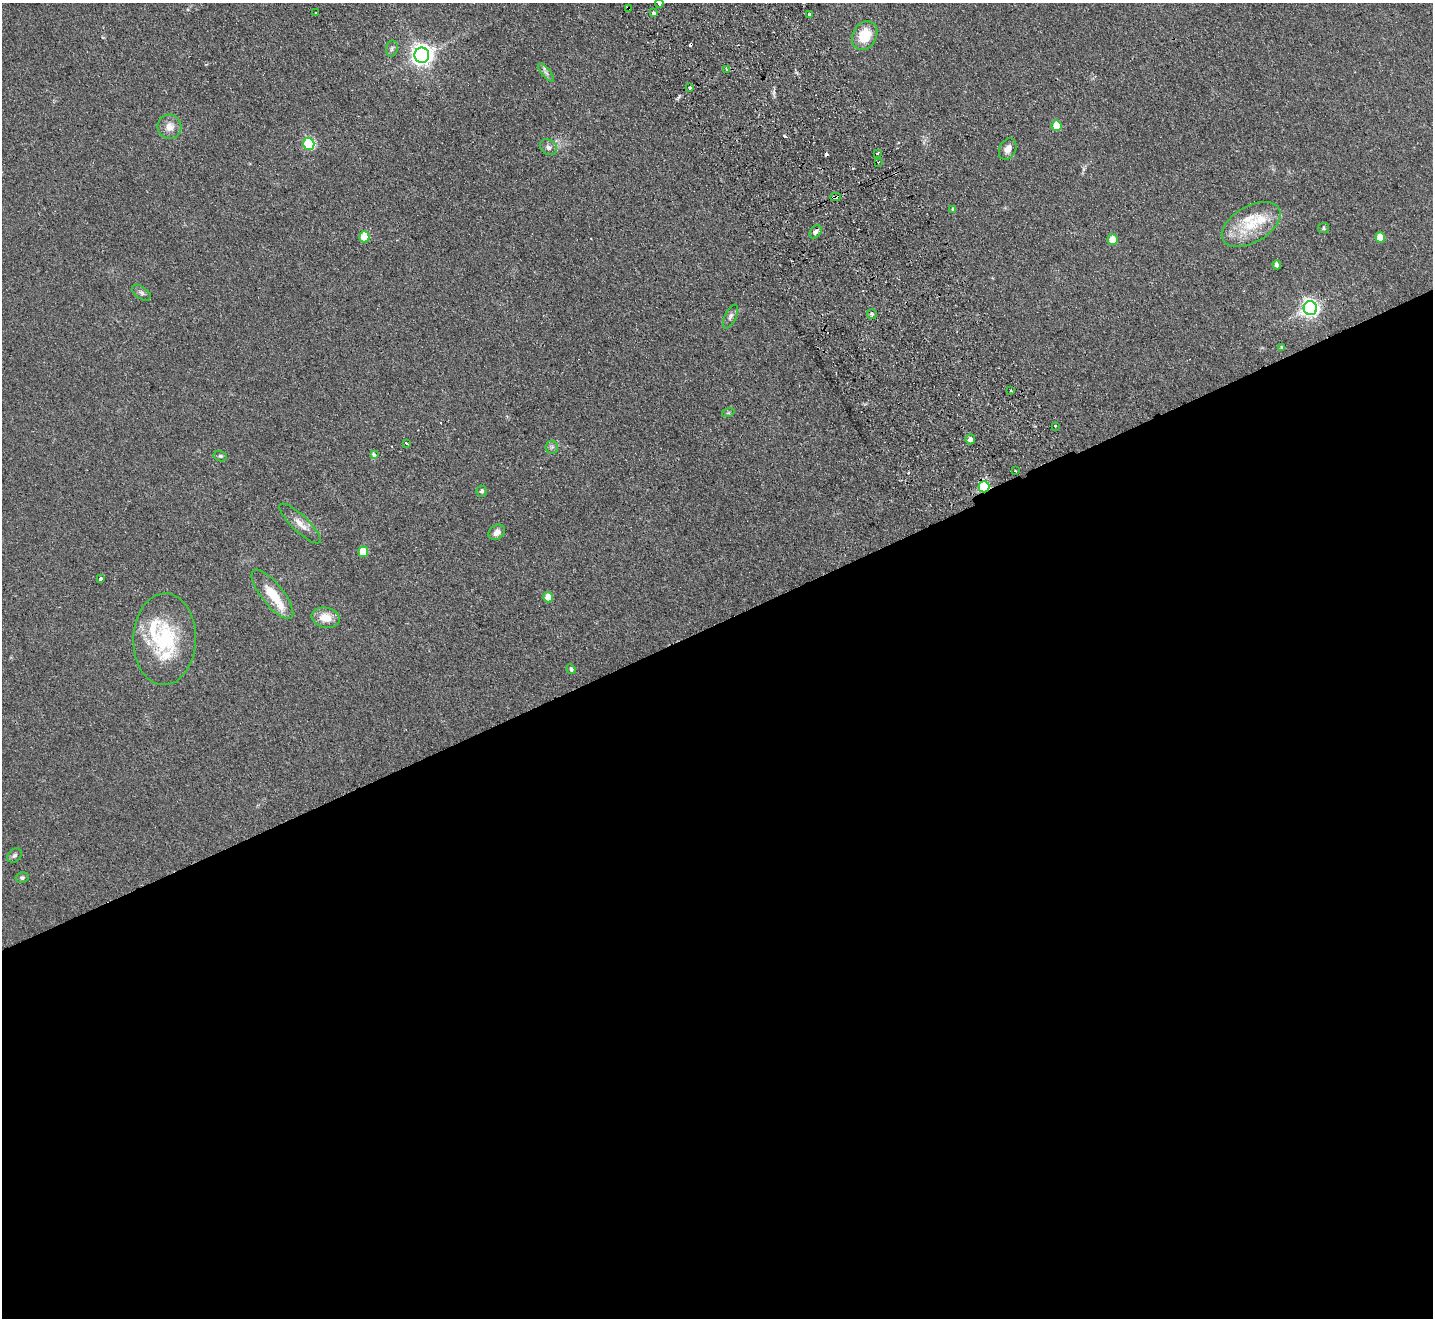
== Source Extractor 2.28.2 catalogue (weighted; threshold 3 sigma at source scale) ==
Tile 15 of 4 x 4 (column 3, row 4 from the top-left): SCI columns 2915-4345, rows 322-1637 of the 5830 x 5776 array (HDU 1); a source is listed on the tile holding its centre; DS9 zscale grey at full resolution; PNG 1435 x 1320 px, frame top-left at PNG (2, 3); each listed source drawn as its Kron ellipse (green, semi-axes under 4 px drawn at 4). Shown black and unused: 53% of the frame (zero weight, under 2 of 3 exposures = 3% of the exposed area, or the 3 px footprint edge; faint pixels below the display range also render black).
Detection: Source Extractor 2.28.2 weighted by HDU 2 'WHT'; one run over the whole footprint, this tile lists its part. Background 0.0999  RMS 0.0098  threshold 0.044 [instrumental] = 3 sigma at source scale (4.5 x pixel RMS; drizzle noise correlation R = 1.50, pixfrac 1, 0.05/0.05 arcsec/px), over >= 5 px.
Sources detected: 66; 7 cosmic-ray / hot-pixel residue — neither listed nor drawn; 5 inside a brighter listed object's ellipse — not listed separately; the other 54 listed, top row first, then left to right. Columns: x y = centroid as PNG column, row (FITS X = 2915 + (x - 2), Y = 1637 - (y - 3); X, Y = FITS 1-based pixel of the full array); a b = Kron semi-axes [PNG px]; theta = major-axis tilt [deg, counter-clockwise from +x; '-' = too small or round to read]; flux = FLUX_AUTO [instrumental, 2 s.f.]
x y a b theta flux
659 3 4 3 - 4.2
629 8 3 2 - 1.3
316 13 3 2 - 1.6
653 13 3 3 - 3.6
810 14 3 3 - 2.4
865 35 15 12 63 25
392 48 8 5 75 2.3
422 55 7 7 - 610
727 69 3 3 - 2.4
546 73 11 3 -50 2.5
690 87 3 3 - 4.1
1057 126 5 5 - 24
170 127 12 11 - 8.6
309 144 6 5 - 95
548 147 9 7 -35 3.5
1008 149 11 8 62 6.1
878 153 3 3 - 2.3
878 162 2 2 - 1
835 197 5 3 - 31
953 209 4 4 - 1.4
1251 224 32 18 30 33
1324 228 5 5 - 1.3
816 232 7 5 58 3
364 237 5 5 - 27
1380 237 5 5 - 16
1113 240 5 5 - 17
1277 265 4 4 - 3.3
141 293 10 6 -37 2.7
1310 308 7 6 - 400
872 314 5 5 - 1.5
730 316 13 5 63 3.1
1282 347 4 3 - 1.2
1011 390 3 2 - 0.87
728 413 6 4 18 1.4
1055 426 3 3 - 2.4
970 439 5 5 - 4.2
406 443 3 3 - 3.4
552 447 6 6 - 2.1
374 455 4 3 - 5.4
220 456 7 5 -14 1.8
1016 471 3 2 - 1.3
984 487 5 5 - 91
482 491 5 5 - 2.3
300 523 27 8 -44 9.5
497 532 9 7 38 5.3
363 552 5 5 - 29
101 578 4 4 - 1.7
272 594 30 11 -51 24
548 597 5 5 - 14
326 618 14 10 -12 14
165 639 46 31 88 72
571 669 5 4 - 2.2
15 855 8 6 42 2.3
22 878 6 5 - 1.8
Overlapping masked pixels (flux is a lower limit): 3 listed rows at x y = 629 8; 835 197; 984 487
Isophote crosses this tile's border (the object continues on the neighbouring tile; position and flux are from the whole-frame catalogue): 1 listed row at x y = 659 3